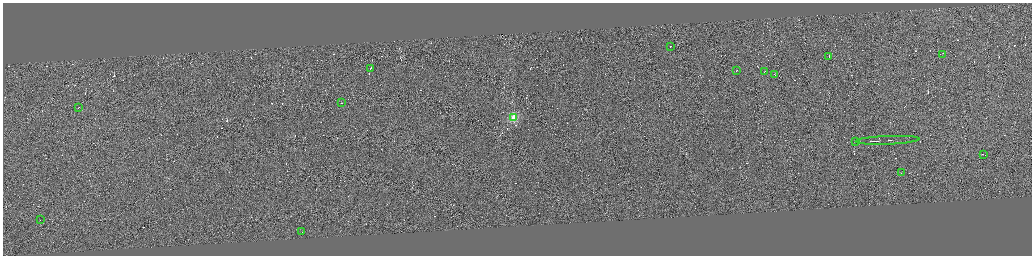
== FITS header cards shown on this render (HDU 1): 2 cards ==
NAXIS1  =                 4117
NAXIS2  =                 1013

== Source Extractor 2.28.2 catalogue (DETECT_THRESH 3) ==
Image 4117 x 1013 px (HDU 1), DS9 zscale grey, zoomed out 1/4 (1 PNG px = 4 x 4 image px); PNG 1034 x 258 px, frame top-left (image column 4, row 1011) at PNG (3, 3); each listed source drawn as its Kron ellipse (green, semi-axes under 4 px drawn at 4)
Background 0.0953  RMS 2.9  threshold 8.82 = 3 sigma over >= 5 px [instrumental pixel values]
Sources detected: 437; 421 cannot appear on this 1/4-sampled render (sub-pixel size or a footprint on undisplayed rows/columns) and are neither listed nor drawn; the other 16 listed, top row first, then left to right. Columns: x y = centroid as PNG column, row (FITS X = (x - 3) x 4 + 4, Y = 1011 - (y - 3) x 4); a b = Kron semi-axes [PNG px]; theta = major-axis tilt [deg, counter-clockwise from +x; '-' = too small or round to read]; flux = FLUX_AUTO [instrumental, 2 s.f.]
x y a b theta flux
670 46 2 1 - 2.3e+04
942 54 2 1 - 5.8e+03
829 56 2 1 - 9.3e+03
370 68 3 1 - 1.6e+04
736 71 2 1 - 9.4e+03
764 72 2 1 - 9.4e+03
774 75 2 1 - 6.2e+03
341 103 2 1 - 7.3e+03
78 108 2 1 - 4.8e+03
514 118 2 2 - 9.9e+04
887 140 32 1 2 9.3e+04
855 141 2 1 - 1.1e+06
983 155 3 1 - 1.2e+04
901 173 2 1 - 3.8e+03
40 220 2 1 - 5.5e+03
301 232 2 1 - 1.6e+06
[421 sub-pixel or undisplayed-footprint detections neither listed nor drawn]